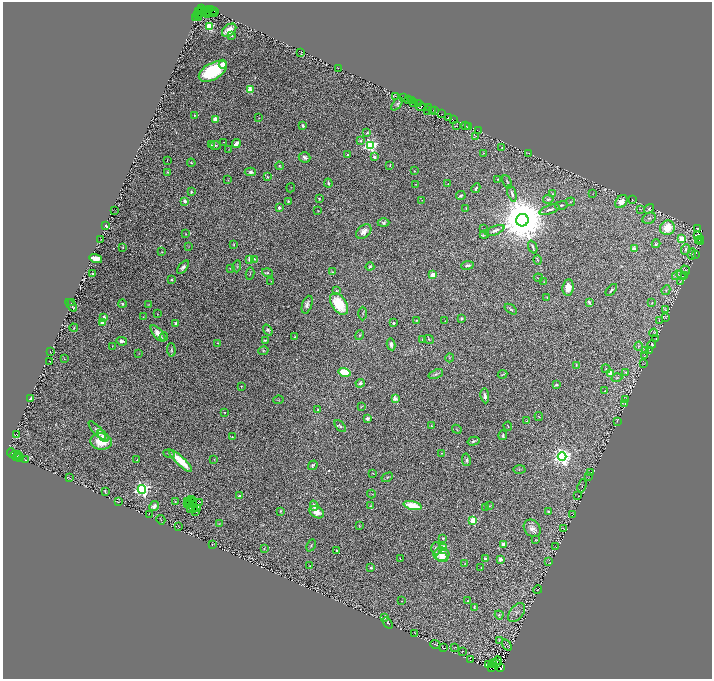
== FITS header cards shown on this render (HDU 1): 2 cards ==
NAXIS1  =                 1419
NAXIS2  =                 1353

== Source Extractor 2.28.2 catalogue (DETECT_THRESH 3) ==
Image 1419 x 1353 px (HDU 1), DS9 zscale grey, zoomed out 1/2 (1 PNG px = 2 x 2 image px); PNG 714 x 681 px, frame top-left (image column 2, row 1353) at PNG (3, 2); each listed source drawn as its Kron ellipse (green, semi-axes under 4 px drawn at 4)
Background 0.15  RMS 0.014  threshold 0.0423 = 3 sigma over >= 5 px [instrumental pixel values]
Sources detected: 391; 56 cannot appear on this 1/2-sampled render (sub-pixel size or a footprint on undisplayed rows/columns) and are neither listed nor drawn; the other 335 listed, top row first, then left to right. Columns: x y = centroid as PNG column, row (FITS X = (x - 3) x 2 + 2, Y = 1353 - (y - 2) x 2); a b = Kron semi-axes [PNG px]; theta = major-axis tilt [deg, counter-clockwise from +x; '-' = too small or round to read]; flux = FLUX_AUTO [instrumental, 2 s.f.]
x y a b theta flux
201 8 2 1 - 88
209 9 2 1 - 170
204 10 3 2 - 14
201 11 2 2 - 53
212 11 4 2 - 230
214 11 2 1 - 410
199 12 3 2 - 110
207 13 2 1 - 20
199 14 2 1 - 45
208 14 2 1 - 25
215 14 2 1 - 27
197 15 2 1 - 150
199 17 2 1 - 31
195 18 2 1 - 120
209 27 3 3 - 150
229 30 8 5 39 26
231 35 3 2 - 5.5
301 52 2 1 - 0.98
223 64 4 4 - 18
338 68 2 1 - 0.83
213 71 15 8 30 190
250 90 3 3 - 90
395 96 2 2 - 1.1
403 97 3 1 - 20
409 100 3 2 - 23
412 101 2 1 - 120
414 102 3 1 - 23
397 104 7 4 50 5.1
418 104 2 2 - 330
421 107 5 2 - 3.2
429 108 2 1 - 75
427 110 2 1 - 150
433 110 2 1 - 8.5
435 111 2 1 - 53
441 114 2 1 - 270
194 115 2 2 - 2.2
259 118 2 1 - 1.2
448 118 3 2 - 44
216 119 4 3 - 27
453 120 2 2 - 81
303 126 4 3 - 5.6
456 126 2 1 - 0.88
466 126 3 1 - 5.2
469 126 2 1 - 27
479 131 2 1 - 4.7
367 133 3 2 - 2.8
475 136 4 2 - 1.4
361 141 3 3 - 4
224 142 2 1 - 1.1
236 144 4 3 - 22
211 145 4 3 - 2.6
215 145 5 3 - 3.3
370 146 4 4 - 520
502 148 3 2 - 1.1
229 150 2 1 - 0.74
484 153 3 2 - 1.2
528 153 3 1 - 1.4
348 155 2 2 - 6.1
305 157 6 5 - 8.5
374 157 2 2 - 17
167 160 2 1 - 0.73
191 163 4 2 - 2.2
390 165 4 2 - 2
279 166 4 4 - 3.4
415 171 4 3 - 1.9
167 172 3 3 - 2.8
250 172 5 4 - 7.4
267 177 3 3 - 2.2
498 179 2 2 - 1.8
228 180 3 2 - 0.93
507 182 7 2 -64 3.4
328 183 4 2 - 3.9
416 184 3 2 - 1.5
448 184 2 1 - 1
291 188 4 2 - 1.1
476 188 5 2 - 6.2
191 192 2 2 - 5.7
512 193 8 3 -71 6.4
553 194 3 3 - 2.2
593 194 3 2 - 1.1
461 196 5 3 - 4.9
319 199 3 3 - 2.6
548 199 5 3 - 5
422 200 2 2 - 1.3
632 200 2 1 - 0.81
185 201 2 2 - 30
288 201 3 2 - 2.4
571 202 4 2 - 2
621 202 7 5 52 23
561 205 6 3 15 3.7
279 208 3 2 - 6.3
466 208 2 1 - 0.82
640 209 3 2 - 1.4
649 209 5 4 - 4.6
549 210 10 3 20 8.5
115 211 2 1 - 0.56
318 211 3 1 - 0.88
649 218 7 5 27 7.6
522 220 6 6 - 21000
384 223 6 4 1 5.1
106 225 3 2 - 4.4
667 228 7 7 - 65
697 228 2 2 - 130
483 229 2 2 - 0.98
495 230 10 3 22 9
364 231 9 6 42 16
186 233 3 2 - 1.6
484 235 4 2 - 3.4
698 235 2 1 - 130
682 239 3 3 - 75
101 240 2 1 - 1.5
699 240 3 1 - 84
701 240 2 1 - 94
701 242 2 1 - 62
656 244 4 3 - 3.3
234 245 4 2 - 2.3
123 247 2 2 - 2
189 247 2 2 - 0.9
533 247 7 2 -68 6.3
634 249 2 2 - 40
686 249 5 4 - 6
162 252 3 2 - 1.5
692 254 5 4 - 4.1
695 254 3 1 - 0.79
96 259 6 4 -17 38
250 259 3 3 - 21
254 259 3 3 - 3.5
538 260 5 2 - 2
468 265 6 3 8 7.4
237 266 6 1 76 1.8
370 266 4 2 - 3.7
183 267 8 4 52 8.8
230 268 3 2 - 1.4
685 270 5 2 - 1.8
332 272 3 2 - 2.1
268 273 6 3 -18 4.2
93 274 3 3 - 3.6
250 274 6 2 79 2.3
433 275 4 3 - 28
677 275 5 3 - 4.2
681 275 5 2 - 2.2
684 275 2 1 - 0.62
538 278 5 2 - 1.4
171 280 3 3 - 4.2
271 281 2 1 - 0.73
544 282 3 3 - 2.1
680 282 3 2 - 1.9
568 287 8 5 82 25
611 290 7 3 47 4.3
666 290 5 2 - 3.1
336 291 3 3 - 2.8
547 297 2 2 - 2.8
589 302 4 2 - 5.1
652 302 3 3 - 2
71 303 2 1 - 1.1
122 304 4 3 - 3.8
339 304 12 7 -57 95
71 305 7 2 -50 5.2
149 305 2 2 - 1.2
307 305 9 5 70 9.4
511 309 7 4 -36 4.4
666 310 3 2 - 0.93
157 314 2 2 - 0.94
363 314 7 3 89 2.8
104 317 2 2 - 23
143 317 2 1 - 1
665 318 4 3 - 1.8
461 319 3 3 - 4.1
417 320 2 2 - 1.5
445 321 4 2 - 1.5
659 321 3 2 - 1.3
103 323 2 2 - 52
176 323 2 2 - 10
394 323 2 2 - 11
74 328 4 2 - 2.2
268 330 6 3 -55 4.7
158 333 10 4 -51 23
654 333 4 3 - 2.9
360 335 5 3 - 2.8
164 337 4 3 - 2.2
294 337 3 2 - 2.3
429 339 5 2 - 2.5
656 339 2 1 - 0.64
265 340 3 2 - 3.2
422 340 3 2 - 2.2
122 341 5 4 - 9.2
218 343 3 2 - 1.4
391 344 6 3 -79 11
652 344 4 3 - 1.9
112 346 2 2 - 0.93
639 346 5 2 - 3.1
171 350 7 3 -87 3.7
263 351 5 4 - 3.5
646 351 3 2 - 1.3
650 351 4 3 - 2
50 352 3 1 - 0.8
139 353 3 2 - 1.4
644 356 3 2 - 1.2
449 358 5 3 - 2.2
64 359 3 2 - 0.98
49 361 2 1 - 0.62
644 363 4 2 - 1.4
576 365 3 3 - 2
606 369 4 2 - 1.8
345 372 6 4 -14 66
626 373 3 3 - 2.4
436 374 8 3 21 4.4
503 374 5 2 - 2.9
610 374 4 4 - 21
617 378 5 3 - 3.7
360 383 4 4 - 9.1
556 385 4 2 - 2.8
241 386 2 2 - 1.8
605 391 2 2 - 1.6
485 396 7 4 -83 8.5
30 399 4 3 - 6.7
395 399 3 2 - 48
278 400 5 1 - 1.5
625 400 3 3 - 20
625 404 3 2 - 1.6
361 406 3 2 - 1.5
318 409 4 3 - 3.4
225 412 2 2 - 2.6
539 416 4 2 - 1.4
367 418 3 2 - 34
527 421 4 3 - 2.4
617 421 3 2 - 0.83
340 426 7 3 -49 5
431 426 4 2 - 2.1
508 426 4 2 - 2.1
457 429 5 2 - 1.8
97 430 12 4 -48 10
17 435 3 1 - 0.72
503 435 5 3 - 3.7
103 436 7 4 -46 8.6
232 437 3 2 - 2.1
101 441 11 8 -1 70
473 441 6 3 15 5.2
11 453 5 3 - 3.5
441 453 2 1 - 1.6
169 454 5 2 - 3.1
15 455 5 4 - 4.3
17 456 5 2 - 1.8
19 457 3 1 - 0.7
562 457 4 4 - 1400
214 459 2 2 - 0.8
26 460 2 1 - 0.7
137 460 2 2 - 1.2
466 460 6 4 -79 5.5
181 461 15 4 -43 74
313 465 5 4 - 5
519 469 6 3 1 2.6
591 472 2 1 - 0.94
373 473 2 1 - 1.3
69 477 3 2 - 0.96
387 477 6 3 28 3.2
589 477 2 1 - 0.62
582 486 7 2 73 2.1
142 489 4 4 - 730
105 492 3 1 - 2.1
371 494 4 2 - 1.2
239 496 4 3 - 9
578 496 2 1 - 0.6
192 499 3 1 - 3.5
188 501 2 2 - 0.39
119 502 2 1 - 0.86
175 502 3 3 - 2.2
193 502 2 1 - 3
199 502 2 1 - 1.1
189 503 2 1 - 0.65
187 504 2 1 - 1.9
154 506 5 4 - 11
314 506 5 3 - 11
370 506 3 2 - 1.3
413 506 9 3 -14 89
489 506 3 2 - 1.7
194 508 2 1 - 0.59
198 508 2 1 - 3.3
486 508 3 2 - 1.6
191 510 3 1 - 0.26
280 511 4 3 - 2.7
195 512 2 1 - 0.9
317 512 8 5 -29 20
548 512 4 3 - 3.1
149 515 3 1 - 0.68
572 515 3 2 - 0.73
161 520 5 1 - 1.1
473 521 3 3 - 110
220 524 4 2 - 1.5
359 526 4 3 - 1.7
179 527 3 1 - 0.87
532 528 10 7 -49 16
563 528 3 2 - 1.1
443 538 4 3 - 3.3
535 540 4 3 - 1.9
213 544 2 1 - 0.92
503 544 4 3 - 11
311 545 6 3 64 3.4
444 547 3 2 - 37
556 547 2 2 - 0.81
264 548 3 2 - 1.1
436 548 6 4 88 6.8
337 550 3 2 - 2.4
441 554 8 6 -2 47
442 557 6 5 - 24
485 558 2 2 - 9.3
400 559 2 1 - 1.1
501 559 4 3 - 8.8
548 562 3 2 - 1.1
465 563 2 2 - 1.1
310 566 4 2 - 2
371 568 2 2 - 11
481 568 2 1 - 0.79
537 590 4 1 - 1
402 601 2 1 - 0.83
468 601 2 1 - 1.5
474 607 4 4 - 2.9
517 613 11 6 53 12
499 615 4 3 - 4.3
384 617 2 2 - 36
388 623 6 3 -53 3
415 633 2 1 - 0.52
499 640 3 2 - 1.3
435 644 5 1 - 1.3
507 645 6 2 -56 1.8
454 647 3 2 - 0.93
443 648 2 1 - 1.1
462 651 3 1 - 0.97
470 660 2 1 - 0.62
498 661 4 1 - 0.65
488 664 2 1 - 0.48
493 664 3 2 - 1.6
497 664 3 1 - 0.63
491 667 3 2 - 2.5
500 668 2 1 - 5.8
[56 sub-pixel or undisplayed-footprint detections neither listed nor drawn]